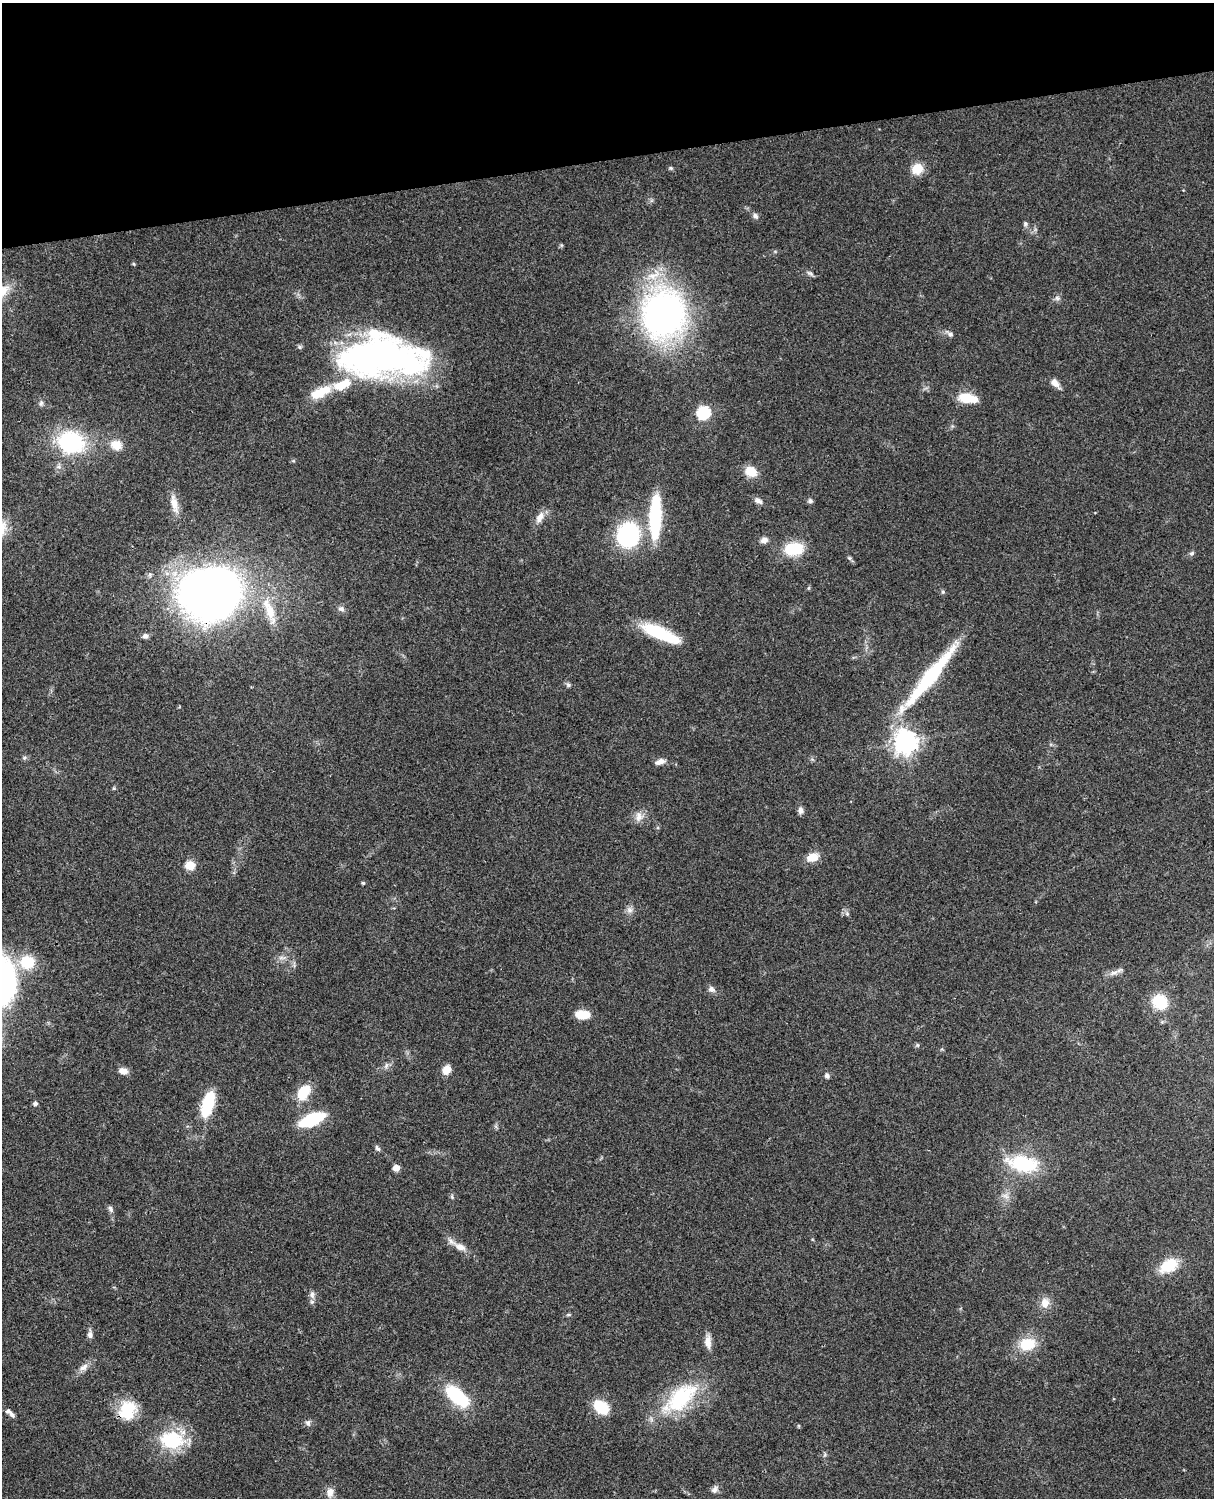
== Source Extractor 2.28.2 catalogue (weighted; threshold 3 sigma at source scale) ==
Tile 3 of 4 x 3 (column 3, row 1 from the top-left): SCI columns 2545-3756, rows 3268-4763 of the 5086 x 4926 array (HDU 1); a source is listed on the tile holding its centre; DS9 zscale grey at full resolution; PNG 1216 x 1500 px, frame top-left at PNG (2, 3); no overlay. Shown black and unused: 11% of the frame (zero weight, under 3 of 4 exposures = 6% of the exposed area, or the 3 px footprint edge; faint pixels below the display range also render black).
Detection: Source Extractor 2.28.2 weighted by HDU 2 'WHT'; one run over the whole footprint, this tile lists its part. Background 0.0778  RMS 0.0058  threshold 0.026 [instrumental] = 3 sigma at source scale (4.5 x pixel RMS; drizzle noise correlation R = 1.50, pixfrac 1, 0.05/0.05 arcsec/px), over >= 5 px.
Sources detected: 91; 3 inside a brighter object's white glare — not listed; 3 inside a brighter listed object's ellipse — not listed separately; the other 85 listed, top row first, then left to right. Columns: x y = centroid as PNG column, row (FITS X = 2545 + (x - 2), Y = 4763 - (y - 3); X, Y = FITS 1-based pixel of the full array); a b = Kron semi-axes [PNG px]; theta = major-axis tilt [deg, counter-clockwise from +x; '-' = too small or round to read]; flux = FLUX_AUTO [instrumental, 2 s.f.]
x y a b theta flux
671 168 6 5 - 0.87
917 169 9 8 - 13
755 216 8 6 -52 1.7
1025 224 7 6 - 1.1
134 264 5 3 - 0.59
809 273 9 5 -26 1.5
1057 298 7 6 - 1.5
664 314 34 30 84 280
950 334 7 6 - 1.5
380 357 94 39 -1 210
1055 383 13 7 -46 3.9
320 392 29 11 24 14
966 398 16 12 -4 12
41 403 9 6 80 1.5
704 413 7 6 - 63
71 442 20 16 -13 69
116 445 15 13 -11 6.7
751 471 13 11 -25 9.1
758 501 12 6 -33 2.2
810 501 6 5 - 1.4
174 504 27 9 -78 6.8
540 517 16 9 59 5
655 517 39 10 88 53
628 535 21 19 77 64
764 540 9 7 7 2.5
794 549 19 13 8 21
1192 553 8 4 27 1.1
849 558 6 5 - 0.88
204 588 43 30 44 280
943 592 5 5 - 0.88
341 609 9 7 -25 1.9
269 610 35 12 -69 14
660 633 45 12 -23 30
145 636 8 7 - 1.9
930 677 88 13 51 59
568 685 8 5 -62 1.2
906 741 8 8 - 500
24 758 6 5 - 1
660 762 13 7 17 3.3
801 810 10 6 -89 2.2
639 816 14 9 89 4.2
813 857 14 9 16 7.4
190 865 6 5 - 24
363 883 4 4 - 0.78
629 910 9 9 - 2.5
847 914 7 5 -88 1.2
282 958 12 4 -9 1.9
27 962 17 16 - 18
1114 973 14 6 20 3
711 989 9 7 -25 2.4
1160 1002 15 13 -43 19
583 1015 15 8 -5 10
917 1045 6 3 -71 0.69
386 1065 8 5 71 1.5
446 1070 10 8 56 5.6
123 1071 9 7 -14 4.1
827 1076 7 6 - 1.5
304 1092 21 14 55 12
35 1103 5 5 - 1.7
208 1104 25 10 73 29
312 1119 22 9 21 38
377 1148 9 5 -54 1.3
1023 1164 42 20 -11 31
396 1168 5 5 - 7.1
452 1197 7 3 -90 0.81
110 1209 9 6 -67 1.7
460 1247 19 9 -27 5.7
1169 1265 23 14 29 16
312 1295 12 6 -85 2.6
1045 1303 14 11 77 5.3
569 1315 7 4 0 0.79
90 1334 11 6 -89 2.1
708 1342 17 7 -87 4.7
1027 1344 19 15 9 16
83 1367 14 7 38 3.5
457 1396 26 12 -42 40
680 1398 51 24 41 46
601 1407 17 12 -38 16
128 1410 24 20 60 18
8 1411 7 6 - 1.7
308 1423 8 7 - 1.7
172 1440 34 23 -4 30
824 1455 6 4 70 0.9
714 1489 11 7 68 2.1
330 1492 11 9 82 3.9
Overlapping masked pixels (flux is a lower limit): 1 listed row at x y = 128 1410